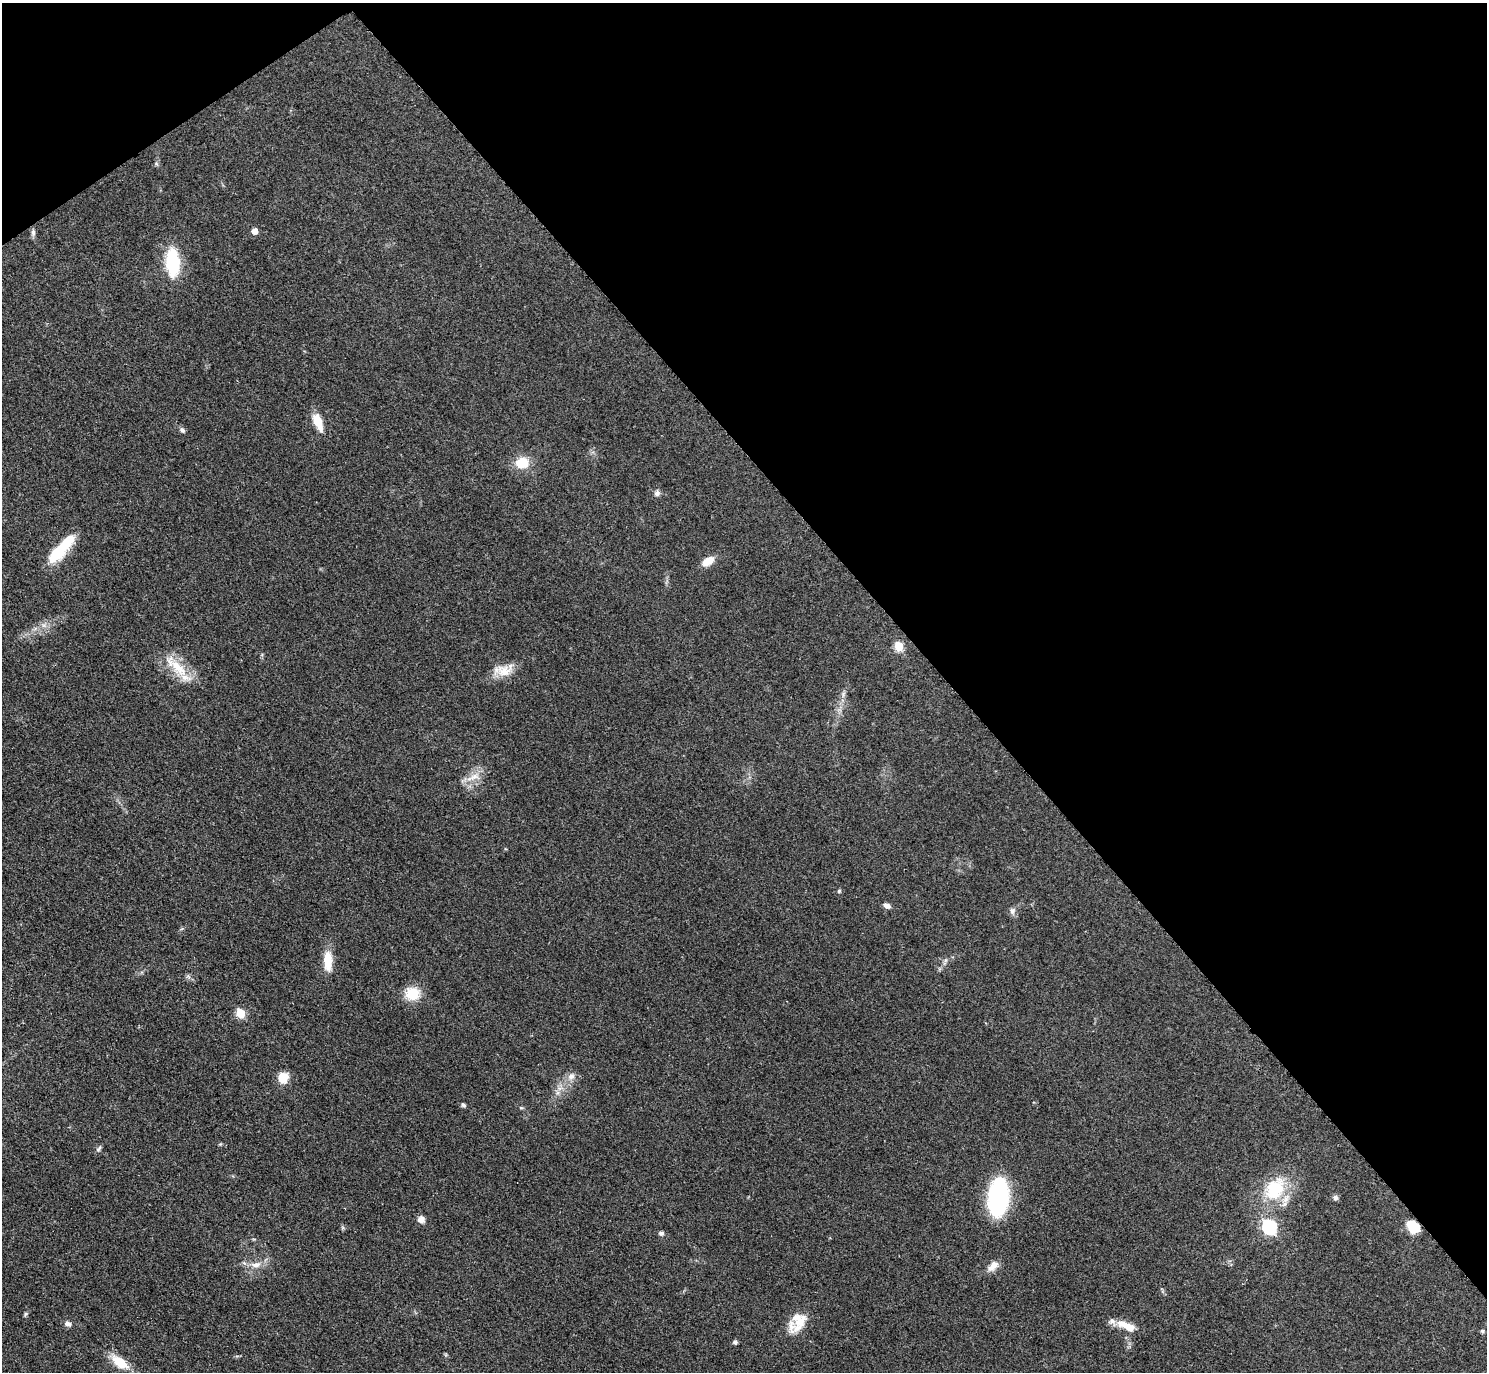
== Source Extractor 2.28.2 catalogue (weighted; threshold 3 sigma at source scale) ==
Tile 3 of 4 x 4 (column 3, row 1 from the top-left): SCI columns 2984-4468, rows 4283-5652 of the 5962 x 5959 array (HDU 1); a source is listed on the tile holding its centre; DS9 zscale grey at full resolution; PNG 1489 x 1374 px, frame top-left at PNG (2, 3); no overlay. Shown black and unused: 38% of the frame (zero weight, under 2 of 3 exposures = <1% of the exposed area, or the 3 px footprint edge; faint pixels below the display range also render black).
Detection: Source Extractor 2.28.2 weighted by HDU 2 'WHT'; one run over the whole footprint, this tile lists its part. Background 0.0783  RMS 0.0078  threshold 0.0353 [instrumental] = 3 sigma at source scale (4.5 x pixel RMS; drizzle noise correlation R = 1.50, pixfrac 1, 0.05/0.05 arcsec/px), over >= 5 px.
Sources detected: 52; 2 inside a brighter object's white glare — not listed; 4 inside a brighter listed object's ellipse — not listed separately; the other 46 listed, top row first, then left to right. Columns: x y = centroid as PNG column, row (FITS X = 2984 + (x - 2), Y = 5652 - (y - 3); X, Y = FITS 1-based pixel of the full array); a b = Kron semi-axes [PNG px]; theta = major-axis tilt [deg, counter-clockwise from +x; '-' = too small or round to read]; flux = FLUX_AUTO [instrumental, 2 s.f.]
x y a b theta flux
156 164 7 5 -69 1.4
254 231 5 5 - 7.7
33 232 11 6 82 2.5
172 262 20 10 -86 64
318 421 15 7 -68 19
182 430 7 6 - 2.2
522 463 14 12 10 19
657 493 9 7 75 2.6
56 553 23 15 46 26
708 561 15 8 33 9.5
44 625 7 7 - 3.1
899 646 5 5 - 37
176 666 45 14 -44 23
503 670 29 14 12 14
843 694 8 6 82 2.4
473 777 24 9 25 10
839 891 5 4 - 1.2
887 906 8 6 -22 3.5
1012 911 10 7 81 3
328 960 24 10 -88 16
946 960 6 4 71 1.4
188 976 7 4 -55 1.7
412 993 17 14 5 19
240 1013 5 5 - 34
571 1076 13 9 50 5.3
283 1078 11 10 - 14
560 1088 7 4 18 2.3
463 1105 6 5 - 1.7
521 1108 5 4 - 1
99 1148 10 4 54 1.8
1275 1189 37 25 56 43
998 1197 27 14 84 150
1335 1198 7 7 - 2.4
421 1219 9 8 - 4.3
1269 1227 7 6 - 170
1411 1227 17 9 -68 11
661 1233 7 5 -3 1.9
256 1265 13 8 15 7
993 1266 15 9 44 7
25 1314 7 4 39 1.2
800 1322 25 16 60 15
68 1324 8 7 - 3
1127 1326 22 8 -24 14
1482 1331 5 4 - 1.2
735 1342 6 5 - 1.6
120 1362 24 11 -38 17